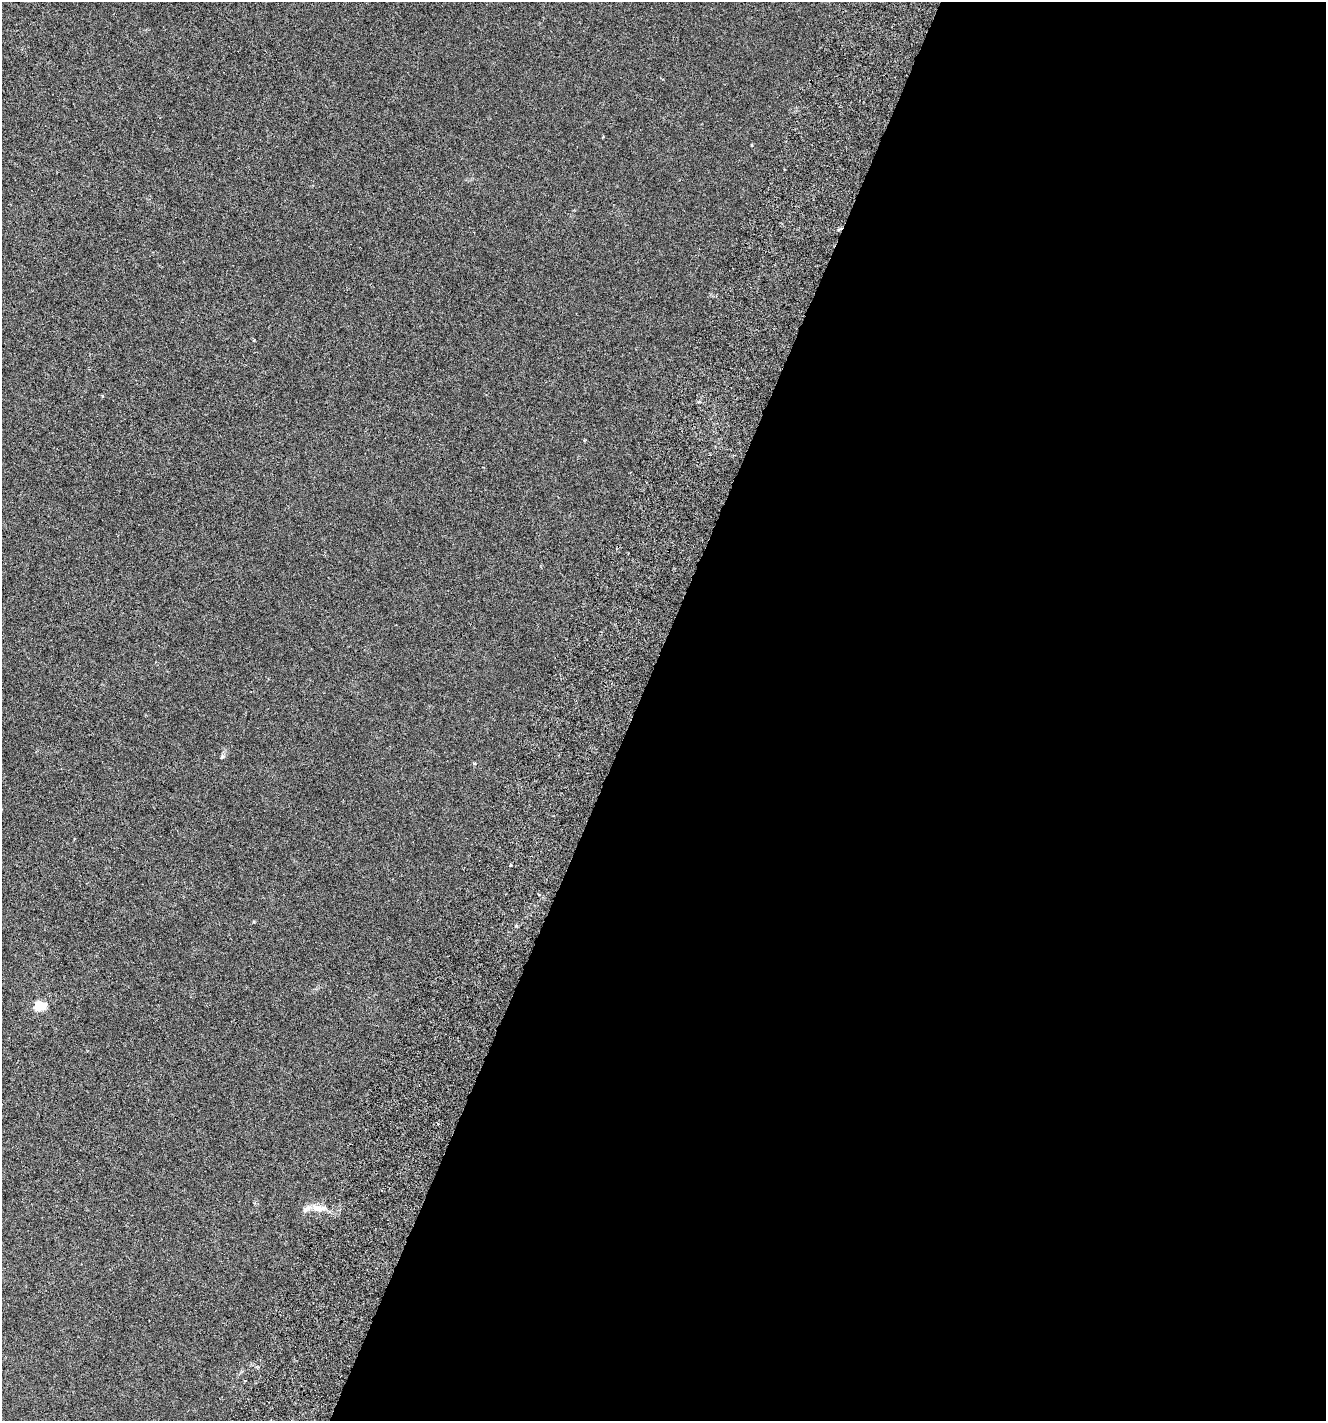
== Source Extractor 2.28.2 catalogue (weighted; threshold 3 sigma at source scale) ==
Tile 12 of 4 x 4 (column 4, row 3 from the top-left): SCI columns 4293-5616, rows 1502-2920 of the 5999 x 5830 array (HDU 1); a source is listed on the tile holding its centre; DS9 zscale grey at full resolution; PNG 1328 x 1423 px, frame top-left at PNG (2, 2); no overlay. Shown black and unused: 52% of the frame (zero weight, under 3 of 6 exposures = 6% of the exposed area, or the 3 px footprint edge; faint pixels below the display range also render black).
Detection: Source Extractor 2.28.2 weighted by HDU 2 'WHT'; one run over the whole footprint, this tile lists its part. Background 0.00157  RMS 0.0016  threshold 0.00641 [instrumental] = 3 sigma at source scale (4.09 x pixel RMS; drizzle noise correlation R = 1.36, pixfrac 0.8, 0.0396/0.0396 arcsec/px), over >= 5 px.
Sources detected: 9; all 9 listed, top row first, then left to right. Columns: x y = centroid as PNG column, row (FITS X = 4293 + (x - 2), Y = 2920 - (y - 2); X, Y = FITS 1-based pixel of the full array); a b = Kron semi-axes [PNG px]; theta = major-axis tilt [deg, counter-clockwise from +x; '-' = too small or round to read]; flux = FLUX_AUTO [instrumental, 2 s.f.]
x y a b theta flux
603 136 3 2 - 0.12
751 145 4 3 - 0.095
102 396 4 3 - 0.14
223 756 7 6 - 0.25
475 763 6 3 -8 0.15
511 865 3 3 - 0.19
40 1006 6 5 - 7.7
321 1208 16 7 14 1.1
306 1209 16 7 31 0.9